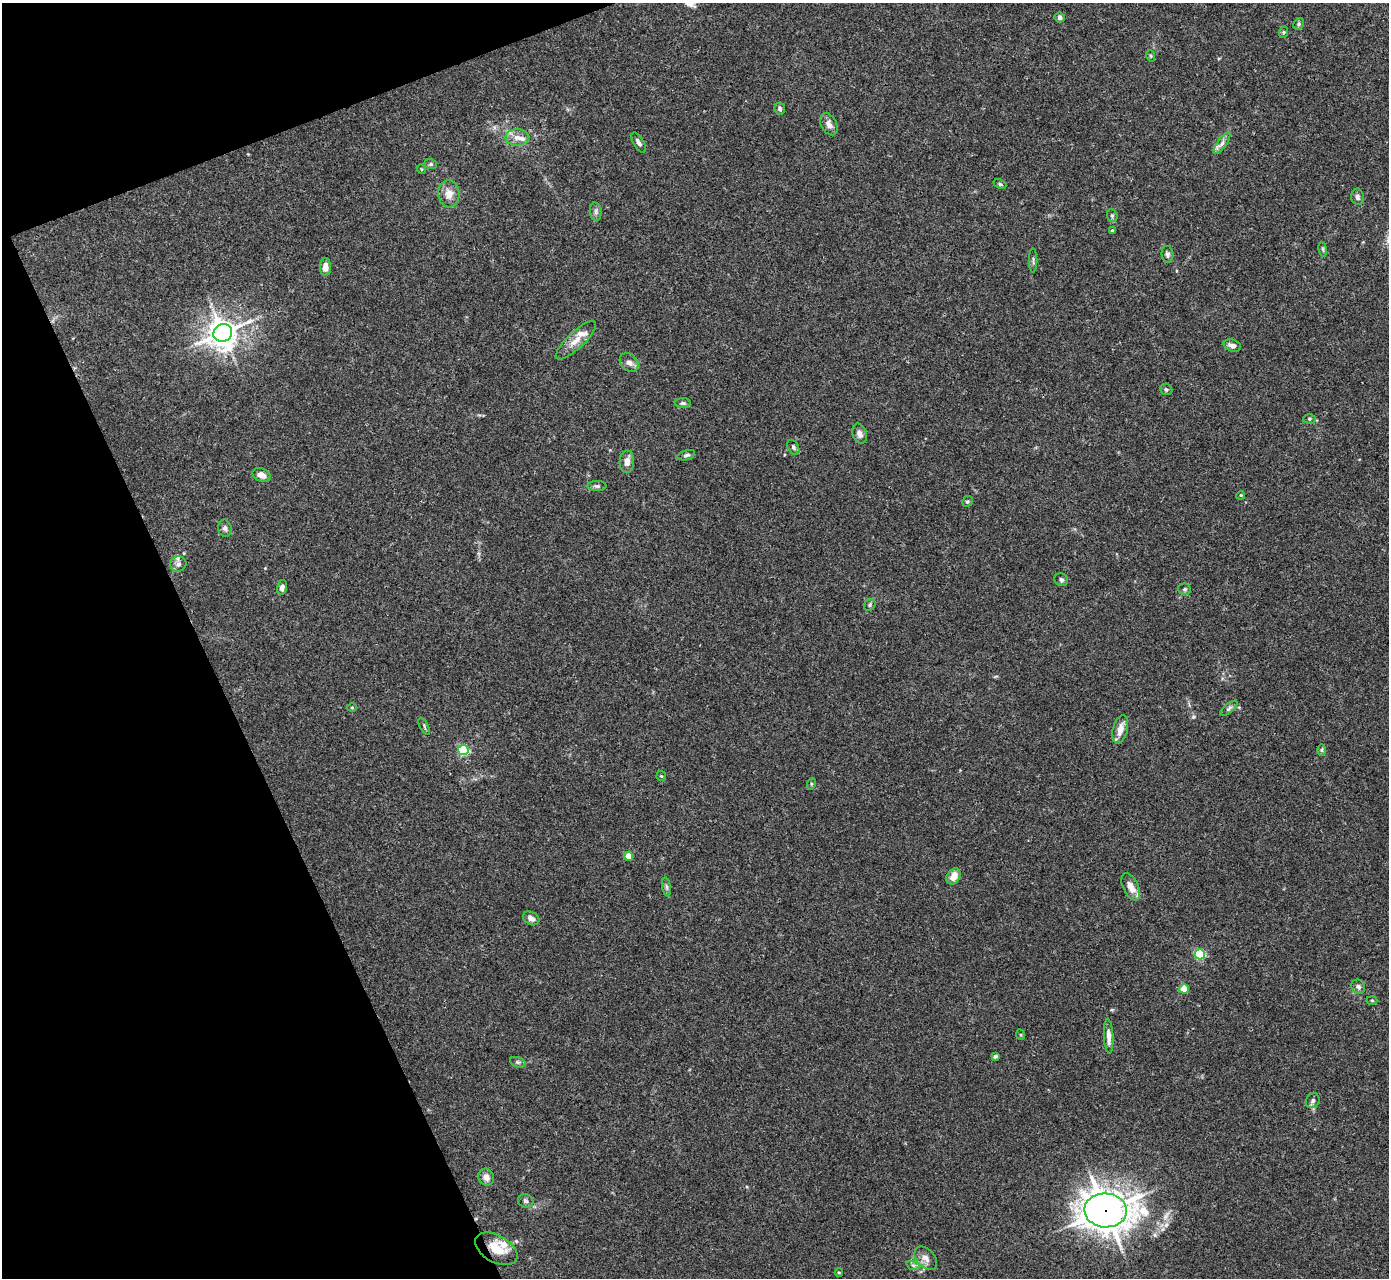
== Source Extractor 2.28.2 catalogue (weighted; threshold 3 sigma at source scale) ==
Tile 5 of 4 x 4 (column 1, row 2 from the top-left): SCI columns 4-1390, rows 2836-4111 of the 5553 x 5542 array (HDU 1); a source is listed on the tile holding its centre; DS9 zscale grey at full resolution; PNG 1391 x 1280 px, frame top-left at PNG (2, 3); each listed source drawn as its Kron ellipse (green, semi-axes under 4 px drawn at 4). Shown black and unused: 19% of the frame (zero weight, under 3 of 4 exposures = <1% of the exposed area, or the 3 px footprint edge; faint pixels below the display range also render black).
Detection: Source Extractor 2.28.2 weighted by HDU 2 'WHT'; one run over the whole footprint, this tile lists its part. Background 0.0392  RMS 0.0028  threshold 0.0126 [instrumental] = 3 sigma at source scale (4.5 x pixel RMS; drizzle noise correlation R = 1.50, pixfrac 1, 0.05/0.05 arcsec/px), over >= 5 px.
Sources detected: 76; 5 inside a brighter listed object's ellipse — not listed separately; the other 71 listed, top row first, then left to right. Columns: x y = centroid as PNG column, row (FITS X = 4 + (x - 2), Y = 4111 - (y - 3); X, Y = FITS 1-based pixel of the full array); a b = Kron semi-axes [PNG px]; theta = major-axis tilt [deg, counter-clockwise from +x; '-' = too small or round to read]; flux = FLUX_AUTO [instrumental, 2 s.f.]
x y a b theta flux
1060 17 5 5 - 0.72
1299 24 6 5 - 0.49
1284 32 6 4 71 0.35
1151 56 6 3 -71 0.31
780 109 6 5 - 0.6
829 124 12 7 -62 1.7
517 137 12 8 0 2
638 143 11 5 -59 0.96
1222 143 13 4 53 1.2
431 164 6 5 - 0.45
421 169 5 3 - 0.22
1000 184 7 4 -22 0.49
449 194 13 10 -86 2.8
1358 197 8 6 -79 0.81
596 212 9 5 -85 0.8
1112 216 6 5 - 0.49
1112 231 4 3 - 0.37
1323 249 7 3 -82 0.36
1167 254 8 6 -85 0.78
1033 260 12 2 90 0.37
325 267 9 5 -90 2.1
223 333 9 9 - 350
576 340 26 8 44 3.5
1232 346 9 6 -18 1.2
629 362 10 8 -47 1.4
1166 389 6 5 - 0.6
683 403 8 5 0 0.58
1309 419 6 5 - 0.41
860 434 10 7 -72 1.2
793 447 8 5 -62 0.62
686 455 9 5 16 0.67
627 462 11 7 87 2
261 475 9 6 -20 2.2
597 486 9 5 -1 0.65
1241 495 4 3 - 0.24
967 502 6 5 - 0.42
225 528 8 6 -79 0.91
178 564 8 7 - 0.95
1061 580 7 6 - 0.57
282 587 7 5 74 0.99
1185 589 6 5 - 0.53
870 605 6 5 - 0.56
352 707 5 3 - 0.26
1229 708 10 4 40 0.68
424 726 9 3 -62 0.39
1120 729 14 7 76 2.8
463 750 5 5 - 27
1322 750 6 4 -90 0.43
661 776 5 5 - 0.32
811 784 6 3 72 0.34
629 856 4 4 - 4.4
954 876 8 6 58 3.1
667 887 9 4 -79 0.61
1131 887 15 7 -64 2.5
531 918 9 6 -29 1.4
1200 954 5 5 - 22
1358 987 7 6 - 0.88
1184 989 5 4 - 6.2
1372 1000 5 3 - 0.31
1021 1035 5 3 - 0.26
1109 1037 17 4 -87 1.9
995 1056 4 3 - 0.6
518 1062 8 5 -19 0.53
1313 1101 8 6 62 0.91
486 1177 9 7 -60 1.6
526 1201 8 6 -18 0.72
1105 1210 21 17 -4 470
496 1249 23 13 -30 6
926 1258 13 9 -48 1.9
913 1265 7 4 -19 0.52
839 1272 4 3 - 0.23
Overlapping masked pixels (flux is a lower limit): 2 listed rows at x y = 1105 1210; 496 1249